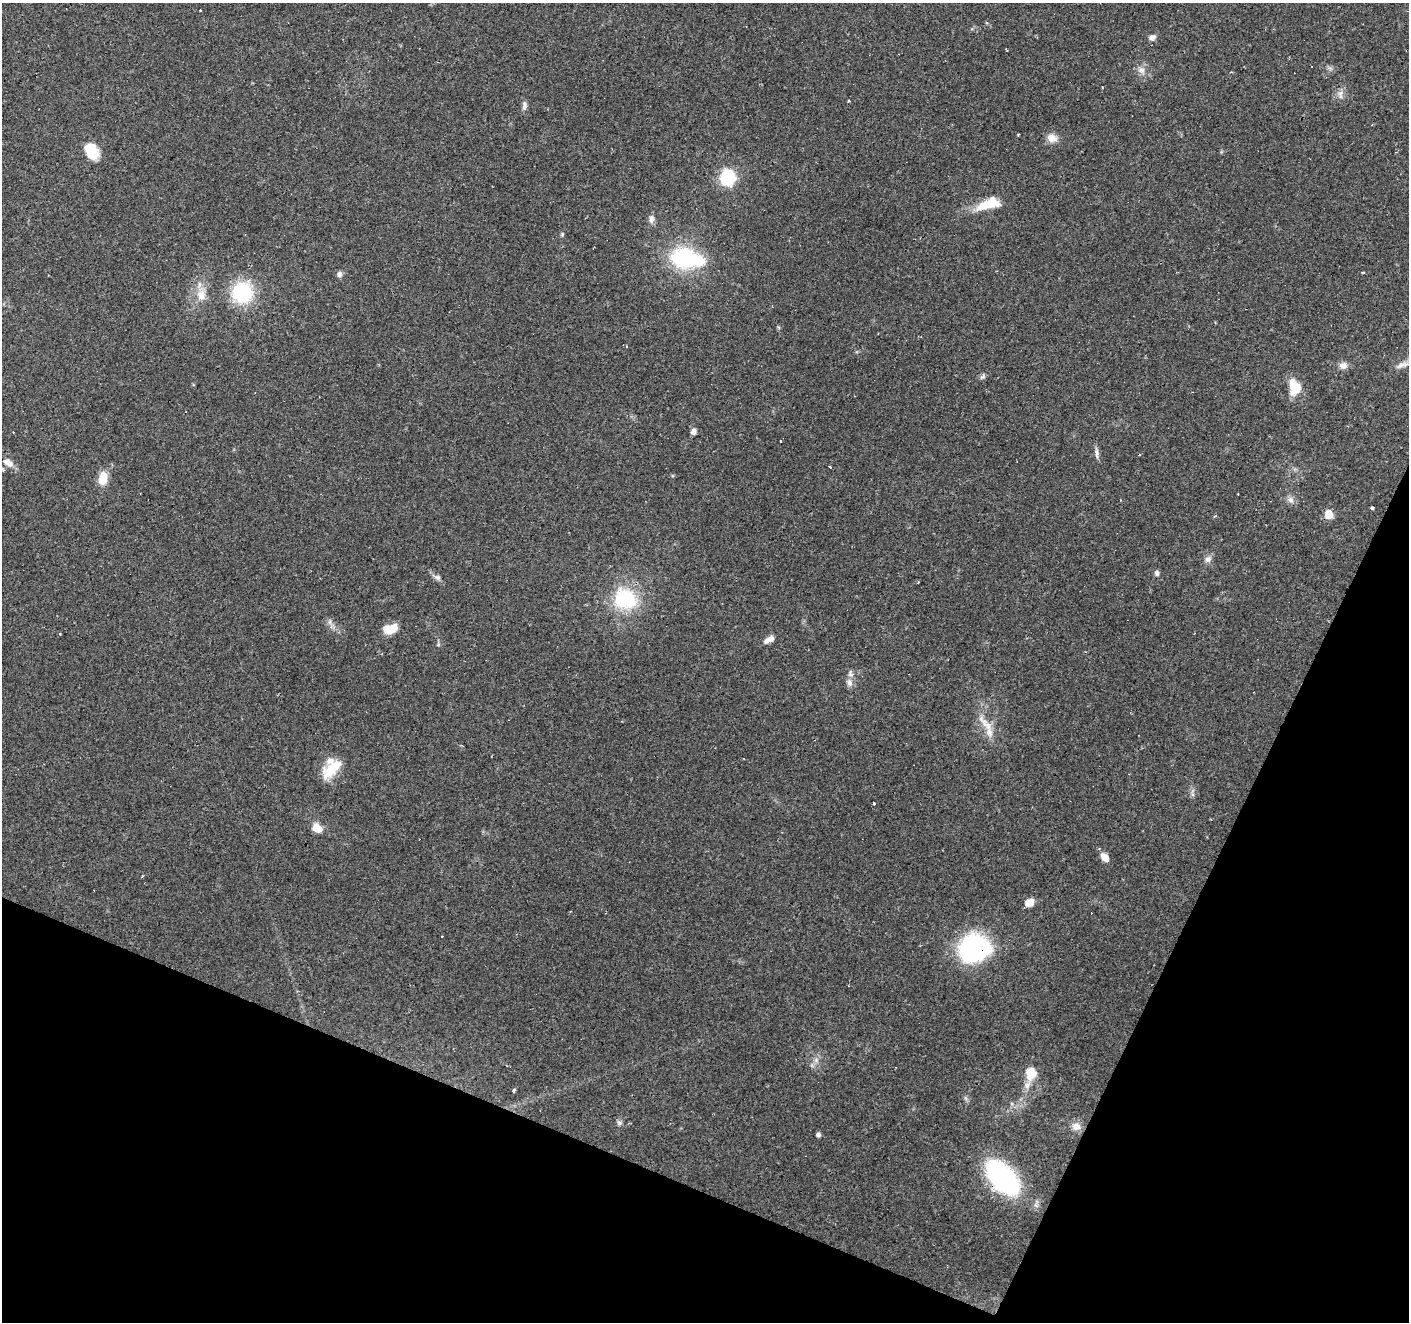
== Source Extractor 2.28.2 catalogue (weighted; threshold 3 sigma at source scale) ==
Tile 15 of 4 x 4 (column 3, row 4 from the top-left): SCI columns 2814-4220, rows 204-1523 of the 5631 x 5751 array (HDU 1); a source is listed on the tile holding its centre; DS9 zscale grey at full resolution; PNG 1411 x 1324 px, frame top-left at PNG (2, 3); no overlay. Shown black and unused: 21% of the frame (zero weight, under 2 of 3 exposures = <1% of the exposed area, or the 3 px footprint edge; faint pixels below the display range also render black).
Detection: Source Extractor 2.28.2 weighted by HDU 2 'WHT'; one run over the whole footprint, this tile lists its part. Background 0.0879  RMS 0.0051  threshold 0.0228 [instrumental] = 3 sigma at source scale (4.5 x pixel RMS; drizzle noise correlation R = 1.50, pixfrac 1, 0.0396/0.0396 arcsec/px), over >= 5 px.
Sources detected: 67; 2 inside a brighter object's white glare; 5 cosmic-ray / hot-pixel residue — not listed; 4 inside a brighter listed object's ellipse — not listed separately; the other 56 listed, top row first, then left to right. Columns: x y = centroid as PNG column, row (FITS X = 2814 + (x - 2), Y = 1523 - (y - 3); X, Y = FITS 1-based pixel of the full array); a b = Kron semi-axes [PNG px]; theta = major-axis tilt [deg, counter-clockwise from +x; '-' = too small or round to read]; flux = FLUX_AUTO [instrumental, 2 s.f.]
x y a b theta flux
1152 37 9 7 18 2.2
1006 49 3 2 - 0.67
1141 70 11 8 -47 3.1
1340 94 13 6 -86 2.5
524 107 8 7 - 1.7
1018 134 3 2 - 0.51
1052 138 13 10 -22 4.4
91 154 16 10 -18 10
727 177 7 6 - 120
989 204 30 12 19 14
651 219 12 7 85 2.3
562 234 6 4 69 0.74
684 258 26 24 4 44
339 274 7 7 - 1.8
242 292 21 20 - 35
201 295 17 12 -86 7.2
1343 365 11 9 -1 3
1403 365 22 5 16 2.9
982 377 9 3 13 1.1
1294 387 16 11 -82 13
694 432 6 6 - 2.4
781 441 3 3 - 1.5
1097 453 16 5 -84 2
8 463 14 8 -37 4.4
830 467 3 3 - 1.6
103 478 14 9 76 8.9
1238 494 3 2 - 0.58
1290 500 11 7 -48 2.4
1372 508 3 3 - 7.6
1329 514 7 6 - 9
1208 559 10 9 - 2.4
1157 573 7 5 -69 1.6
437 577 9 7 -26 1.8
625 599 22 19 -30 38
330 622 9 4 82 1.4
390 629 16 10 14 8.6
60 634 3 2 - 0.55
769 640 14 7 31 3.2
438 645 6 4 19 0.67
849 683 12 7 -73 2.5
985 723 31 8 -46 6.9
331 770 24 14 49 13
1192 794 7 4 -71 1.1
874 803 3 3 - 2
317 828 11 9 -43 6.1
1105 857 11 7 -48 4.1
1030 903 8 7 - 5.8
974 948 32 28 16 66
816 1060 7 6 - 1.7
1030 1073 18 14 87 8.8
514 1091 4 3 - 2.5
965 1098 7 4 -70 1
619 1123 8 6 -40 1.3
1076 1126 12 10 7 3.8
818 1135 4 4 - 1.8
1003 1178 29 17 -47 110
Overlapping masked pixels (flux is a lower limit): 2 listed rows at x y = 974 948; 1003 1178